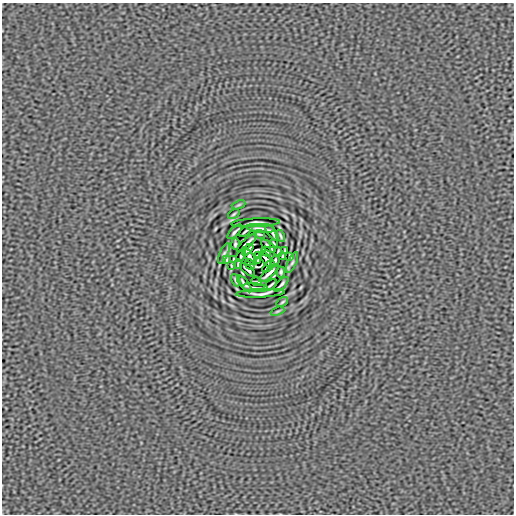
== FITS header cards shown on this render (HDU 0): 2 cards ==
NAXIS1  =                  512
NAXIS2  =                  512

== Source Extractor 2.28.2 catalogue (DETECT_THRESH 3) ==
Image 512 x 512 px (HDU 0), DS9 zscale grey, 1 PNG px = 1 image px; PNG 516 x 516 px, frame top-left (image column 1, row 512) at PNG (2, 3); each listed source drawn as its Kron ellipse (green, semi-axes under 4 px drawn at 4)
Background 4.19e-07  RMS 3.1e-05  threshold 9.30e-05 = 3 sigma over >= 5 px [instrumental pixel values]
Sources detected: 47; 2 with non-positive FLUX_AUTO (blend fragments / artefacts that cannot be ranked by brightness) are neither listed nor drawn; the other 45 listed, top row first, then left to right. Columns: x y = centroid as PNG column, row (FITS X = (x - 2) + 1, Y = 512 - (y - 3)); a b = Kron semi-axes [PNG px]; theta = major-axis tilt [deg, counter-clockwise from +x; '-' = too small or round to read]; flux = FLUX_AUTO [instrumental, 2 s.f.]
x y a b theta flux
239 205 7 3 22 2.6e-03
234 214 6 3 36 2.9e-03
256 223 24 4 3 2.1e-03
261 228 14 2 -5 6.6e-03
246 231 7 2 37 3.7e-03
235 232 9 2 46 4.5e-03
272 232 10 3 -52 4.3e-03
259 234 5 2 - 2.8e-03
280 236 6 2 -64 3.2e-03
247 243 13 2 43 7.2e-03
274 243 3 2 - 1.7e-03
235 244 5 3 - 3.8e-03
268 246 9 2 -40 5.2e-03
248 250 7 3 47 4.8e-03
285 251 4 2 - 2.0e-03
266 252 5 3 - 4.8e-03
278 252 5 2 - 2.5e-03
224 253 11 4 66 5.1e-03
241 255 7 2 64 3.6e-03
259 255 4 3 - 3.7e-03
250 257 9 3 -55 3.5e-04
282 257 4 2 - 2.4e-03
290 257 4 2 - 2.8e-03
226 259 4 2 - 2.8e-03
234 259 4 2 - 2.4e-03
266 259 9 3 -56 7.7e-04
257 261 4 3 - 3.7e-03
275 261 6 2 68 3.9e-03
292 263 11 4 66 5.1e-03
238 264 5 2 - 2.5e-03
250 264 6 3 -48 3.9e-03
231 265 4 2 - 2.0e-03
268 266 7 2 45 4.8e-03
248 270 9 2 -40 5.2e-03
281 272 5 3 - 3.8e-03
269 273 13 2 43 7.2e-03
236 280 6 2 -64 3.2e-03
257 282 5 2 - 2.8e-03
244 284 10 3 -51 4.3e-03
281 284 9 2 46 4.5e-03
270 285 7 2 37 3.7e-03
255 288 13 2 -5 6.6e-03
260 293 24 4 3 2.1e-03
282 302 6 3 36 2.9e-03
277 311 7 3 22 2.6e-03
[2 non-positive-flux detections neither listed nor drawn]